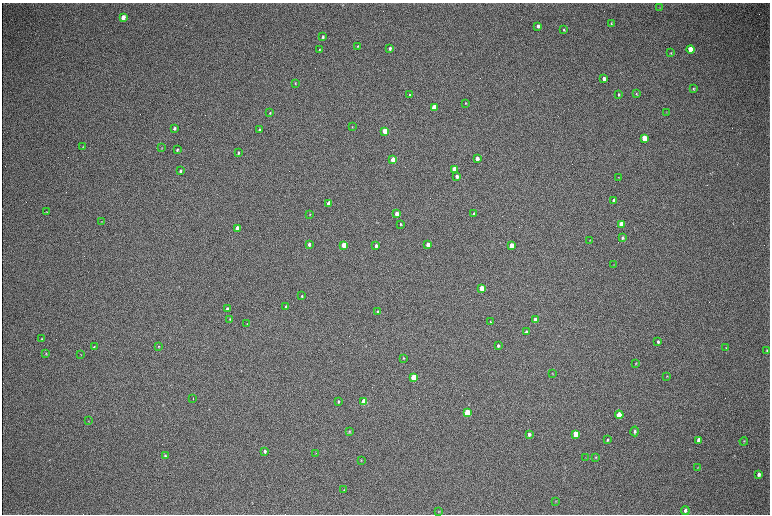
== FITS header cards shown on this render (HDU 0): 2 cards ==
NAXIS1  =                 1536 / length of data axis 1
NAXIS2  =                 1024 / length of data axis 2

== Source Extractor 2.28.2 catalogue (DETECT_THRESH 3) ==
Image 1536 x 1024 px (HDU 0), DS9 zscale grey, zoomed out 1/2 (1 PNG px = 2 x 2 image px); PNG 772 x 516 px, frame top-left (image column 1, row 1023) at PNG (2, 3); each listed source drawn as its Kron ellipse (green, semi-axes under 4 px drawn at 4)
Background 303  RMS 23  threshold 68.1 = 3 sigma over >= 5 px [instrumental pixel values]
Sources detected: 103; all 103 listed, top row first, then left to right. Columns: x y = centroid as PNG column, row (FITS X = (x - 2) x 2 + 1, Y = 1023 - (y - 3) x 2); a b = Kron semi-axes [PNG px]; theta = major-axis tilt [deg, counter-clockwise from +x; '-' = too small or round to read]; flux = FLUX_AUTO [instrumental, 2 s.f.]
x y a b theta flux
660 8 4 2 - 3100
123 17 4 3 - 47000
611 23 3 2 - 4300
538 26 3 3 - 17000
564 30 3 2 - 4300
323 37 3 2 - 5800
358 46 3 3 - 4500
390 48 3 3 - 12000
690 49 4 3 - 73000
319 50 3 2 - 3300
671 53 3 2 - 2900
604 79 3 3 - 20000
295 83 3 3 - 2900
693 89 4 3 - 5000
618 94 3 2 - 5500
636 94 4 3 - 4200
410 95 3 2 - 5500
465 103 3 3 - 3200
434 108 3 3 - 150000
666 112 3 2 - 1600
270 113 3 2 - 3200
352 127 4 2 - 2400
174 128 4 3 - 8800
259 130 3 3 - 7100
385 131 3 3 - 230000
644 138 4 3 - 93000
83 147 3 2 - 2500
162 148 3 2 - 2100
177 150 4 2 - 5600
238 153 4 3 - 5000
477 159 3 3 - 40000
393 160 3 3 - 130000
454 169 3 3 - 72000
180 171 3 3 - 6700
457 176 3 3 - 21000
618 177 3 2 - 2000
614 200 3 3 - 24000
329 203 3 3 - 75000
46 212 3 2 - 2200
474 213 3 3 - 4900
310 214 2 2 - 2500
397 214 3 3 - 69000
102 221 3 3 - 2500
400 224 3 2 - 5100
621 224 4 3 - 71000
237 228 3 3 - 64000
623 238 4 3 - 8100
590 240 3 3 - 2500
309 244 3 2 - 14000
344 245 3 3 - 200000
428 245 3 3 - 76000
376 246 3 2 - 16000
511 246 3 3 - 95000
613 265 3 2 - 1500
482 288 3 3 - 91000
302 296 4 3 - 5200
286 307 3 2 - 9000
227 309 3 3 - 13000
378 312 3 3 - 11000
230 319 4 3 - 3600
535 320 3 3 - 45000
490 322 3 2 - 2800
247 324 4 3 - 3300
526 332 3 3 - 18000
42 339 3 2 - 2700
658 342 4 3 - 7700
159 346 3 3 - 3000
498 346 3 3 - 8400
94 347 4 3 - 4500
726 348 4 3 - 3500
767 351 4 3 - 3600
46 354 4 2 - 2700
81 355 3 2 - 1600
403 358 3 3 - 4400
635 364 4 2 - 3200
552 373 3 2 - 1800
667 376 3 2 - 2200
414 377 4 3 - 240000
193 398 4 1 - 3100
338 401 4 3 - 5600
364 402 4 3 - 150000
467 413 4 3 - 350000
619 415 4 3 - 230000
89 421 3 2 - 2000
349 431 4 3 - 4500
635 431 5 3 - 10000
529 434 4 3 - 14000
576 434 4 3 - 170000
607 440 4 3 - 6700
699 440 4 3 - 32000
744 441 4 2 - 3000
265 451 4 3 - 12000
316 453 3 2 - 2300
165 456 4 3 - 5300
596 457 4 3 - 4500
585 458 3 2 - 1900
361 460 3 2 - 2500
698 468 4 2 - 2400
759 475 4 3 - 16000
344 490 3 2 - 2900
556 501 3 3 - 2300
685 510 4 3 - 14000
439 511 3 3 - 2400